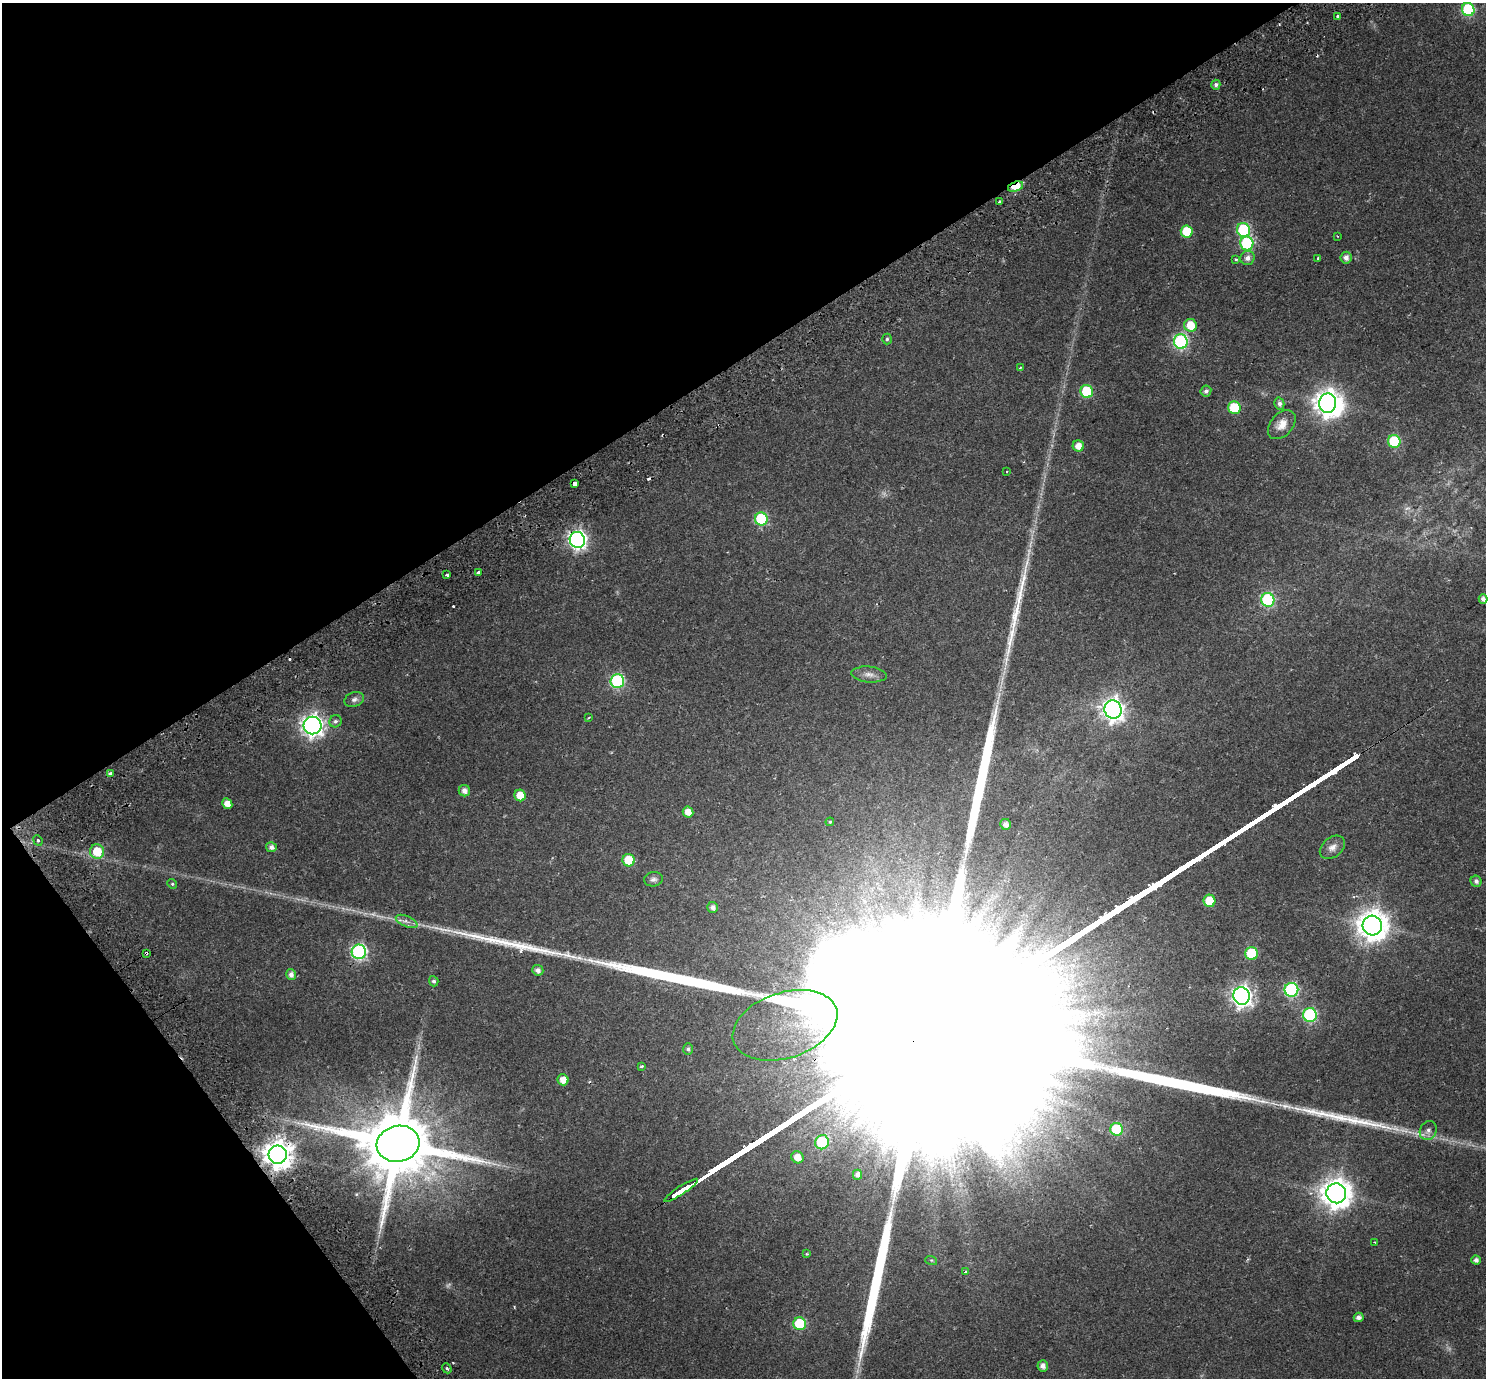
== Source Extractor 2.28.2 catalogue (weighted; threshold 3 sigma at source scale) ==
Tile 5 of 4 x 4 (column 1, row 2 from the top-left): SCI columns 68-1551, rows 2975-4350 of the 6075 x 6008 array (HDU 1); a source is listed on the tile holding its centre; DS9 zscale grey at full resolution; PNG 1488 x 1380 px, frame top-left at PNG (2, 3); each listed source drawn as its Kron ellipse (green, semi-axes under 4 px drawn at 4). Shown black and unused: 32% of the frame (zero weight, under 2 of 3 exposures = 5% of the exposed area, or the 3 px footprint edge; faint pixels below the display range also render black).
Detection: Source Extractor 2.28.2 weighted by HDU 2 'WHT'; one run over the whole footprint, this tile lists its part. Background 0.0554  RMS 0.0045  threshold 0.0201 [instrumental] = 3 sigma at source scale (4.5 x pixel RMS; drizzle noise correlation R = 1.50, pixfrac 1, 0.0396/0.0396 arcsec/px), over >= 5 px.
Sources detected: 105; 4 too faint to see at this stretch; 1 inside a brighter object's white glare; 4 cosmic-ray / hot-pixel residue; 6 long thin detections or spike segments (spike, bleed or trail) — neither listed nor drawn; the other 90 listed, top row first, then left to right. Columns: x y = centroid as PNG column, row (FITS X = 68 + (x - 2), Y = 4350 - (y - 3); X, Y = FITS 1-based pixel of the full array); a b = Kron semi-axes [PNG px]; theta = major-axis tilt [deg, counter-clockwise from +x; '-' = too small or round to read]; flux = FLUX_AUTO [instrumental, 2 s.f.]
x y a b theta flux
1468 9 6 6 - 45
1337 16 3 3 - 1.6
1216 85 5 4 - 1.1
1015 187 8 5 18 15
1000 202 3 3 - 0.88
1244 230 7 6 - 37
1187 231 6 6 - 13
1337 236 3 2 - 0.34
1247 243 7 6 - 42
1247 258 7 7 - 2.1
1346 258 6 5 - 2
1236 259 3 2 - 0.6
1318 259 3 3 - 1.1
1190 325 6 6 - 8.4
887 339 5 4 - 0.76
1181 341 7 7 - 74
1020 368 4 2 - 0.39
1087 391 6 6 - 26
1206 391 5 5 - 1.2
1328 403 9 8 - 440
1279 404 6 5 - 1.6
1234 408 6 6 - 18
1282 425 17 11 49 4.6
1394 441 6 6 - 29
1078 446 6 5 - 4.1
1007 472 3 2 - 0.51
575 484 3 3 - 11
761 519 6 6 - 35
577 540 8 7 - 160
478 572 4 3 - 1
447 575 4 3 - 2.3
1483 599 5 4 - 1.7
1268 600 7 6 - 46
869 674 18 8 -5 2.8
617 681 7 6 - 60
354 699 10 7 18 1.6
1113 709 9 8 - 270
588 718 3 2 - 0.38
335 721 6 6 - 1.1
313 725 9 8 - 270
110 774 3 3 - 5.3
464 791 6 5 - 2.3
520 795 6 5 - 7.2
227 804 5 5 - 3.9
688 812 5 5 - 3.9
830 822 4 4 - 0.45
1006 824 5 5 - 2.1
38 840 5 4 - 0.71
271 847 5 5 - 1.8
1332 847 14 9 39 2.8
97 852 7 7 - 12
629 860 6 6 - 14
653 879 9 7 9 1.3
1476 881 6 5 - 1.3
172 884 5 4 - 0.56
1209 901 6 6 - 13
713 907 5 5 - 1.6
407 921 11 5 -23 2
1372 925 10 9 - 620
359 952 7 7 - 94
146 953 3 3 - 0.99
1252 953 6 6 - 23
538 970 6 5 - 1.7
291 975 5 5 - 2
434 981 5 4 - 0.96
1291 990 7 7 - 64
1242 996 9 8 - 220
1310 1015 7 7 - 55
785 1025 54 33 18 44
688 1049 6 5 - 0.93
641 1066 3 3 - 2.1
563 1080 5 5 - 4
1117 1129 6 6 - 27
1428 1130 10 8 62 2.2
822 1142 7 6 - 28
398 1144 21 18 13 5700
278 1155 9 9 - 540
797 1157 6 5 - 4.1
857 1175 5 4 - 1.9
681 1190 20 3 33 2100
1336 1193 10 10 - 600
1375 1242 2 2 - 0.31
806 1254 3 3 - 0.75
931 1260 6 4 -17 0.53
1476 1260 4 4 - 1.7
965 1272 4 3 - 0.79
1359 1317 5 4 - 1.7
800 1324 6 6 - 29
1043 1366 6 5 - 2.1
447 1368 5 4 - 0.86
Overlapping masked pixels (flux is a lower limit): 6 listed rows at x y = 1015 187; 577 540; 146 953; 398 1144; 278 1155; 681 1190
Isophote crosses this tile's border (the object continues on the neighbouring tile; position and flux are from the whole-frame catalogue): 1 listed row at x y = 1468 9